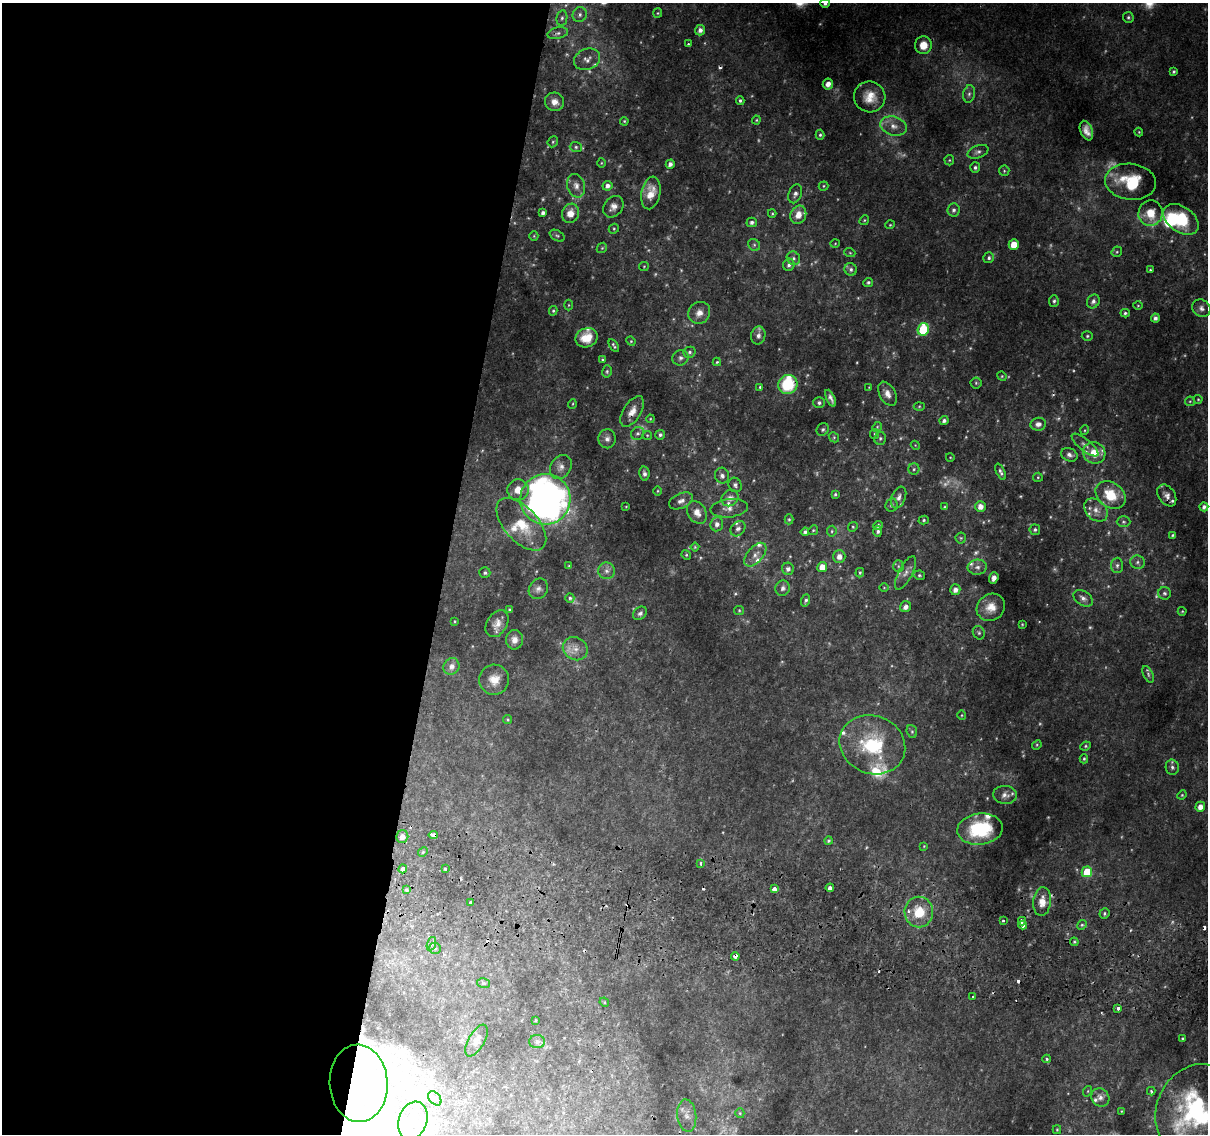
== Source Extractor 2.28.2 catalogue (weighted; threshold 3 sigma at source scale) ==
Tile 5 of 4 x 4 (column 1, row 2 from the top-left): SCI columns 6-1211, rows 2530-3661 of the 4844 x 5117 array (HDU 1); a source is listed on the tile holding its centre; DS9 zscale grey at full resolution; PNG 1210 x 1136 px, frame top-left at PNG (2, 3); each listed source drawn as its Kron ellipse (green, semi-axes under 4 px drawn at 4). Shown black and unused: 37% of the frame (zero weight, under 2 of 3 exposures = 2% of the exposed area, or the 3 px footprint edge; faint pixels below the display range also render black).
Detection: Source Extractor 2.28.2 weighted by HDU 2 'WHT'; one run over the whole footprint, this tile lists its part. Background 0.0172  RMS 0.004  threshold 0.0179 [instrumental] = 3 sigma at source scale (4.5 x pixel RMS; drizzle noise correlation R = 1.50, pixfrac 1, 0.0396/0.0396 arcsec/px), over >= 5 px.
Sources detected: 329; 40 too faint to see at this stretch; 9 inside a brighter object's white glare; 11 cosmic-ray / hot-pixel residue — neither listed nor drawn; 20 inside a brighter listed object's ellipse — not listed separately; the other 249 listed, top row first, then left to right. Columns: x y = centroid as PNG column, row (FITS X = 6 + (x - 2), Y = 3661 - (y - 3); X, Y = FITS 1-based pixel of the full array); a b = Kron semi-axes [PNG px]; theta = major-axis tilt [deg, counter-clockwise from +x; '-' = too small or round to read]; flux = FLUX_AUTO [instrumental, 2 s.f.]
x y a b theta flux
825 3 5 4 - 1.1
658 13 5 4 - 0.45
580 15 7 7 - 1.4
1128 17 5 5 - 0.8
562 18 8 5 80 0.98
700 30 5 5 - 1.7
558 33 10 5 14 1.4
688 44 3 3 - 0.43
923 45 9 8 - 5.6
587 59 13 10 22 2.5
1174 71 4 3 - 0.57
828 84 5 5 - 2.3
969 94 9 6 80 1.3
870 97 16 15 - 6.7
740 101 4 4 - 0.69
555 102 9 9 - 3.2
756 120 4 4 - 0.42
624 121 4 3 - 0.42
894 126 14 9 -17 3.6
1086 131 10 6 -69 2.9
1139 132 4 4 - 0.39
820 135 5 4 - 0.65
553 142 6 5 - 0.61
576 147 6 5 - 0.77
978 152 11 6 20 1.4
949 160 5 5 - 0.48
601 163 5 3 - 0.38
670 164 4 4 - 1.8
975 167 5 5 - 0.76
1004 171 5 5 - 0.58
1131 182 25 18 -7 17
576 186 12 8 -75 2.8
607 186 5 5 - 1.9
823 186 5 4 - 0.49
651 193 16 9 79 6.5
795 194 10 6 68 1.6
613 207 12 9 52 2.5
954 210 6 6 - 1.2
543 213 4 4 - 1.4
570 213 10 8 70 4.4
1150 213 13 12 - 7.4
772 214 4 4 - 0.43
798 215 9 7 66 4.6
1181 219 20 12 -35 18
864 220 5 4 - 0.5
752 222 5 4 - 1.1
890 225 5 4 - 0.44
614 229 5 4 - 0.56
534 236 5 4 - 0.45
557 236 8 5 -30 0.76
835 243 5 3 - 0.32
1014 244 5 5 - 6.1
754 245 6 5 - 0.73
602 248 6 4 44 0.54
1117 252 5 5 - 0.58
850 253 5 3 - 0.45
793 258 7 6 - 1.1
989 258 5 5 - 0.91
789 265 6 5 - 1.2
644 266 5 4 - 0.38
851 269 6 6 - 1.1
1150 270 3 3 - 0.47
868 282 5 4 - 0.73
1054 301 6 5 - 0.77
1093 301 7 6 - 1.7
569 305 5 3 - 0.4
1138 306 5 3 - 0.36
1201 308 10 8 -39 1.8
553 311 5 4 - 0.59
699 313 11 10 - 3.2
1125 313 4 4 - 0.69
1155 318 4 4 - 1.4
923 329 6 5 - 23
758 336 9 7 79 2.2
1087 336 5 4 - 0.62
586 338 11 9 20 6.3
631 341 5 4 - 0.46
614 345 7 3 -59 0.78
689 352 6 5 - 0.96
681 358 8 7 - 1.4
602 359 3 3 - 0.48
717 362 4 4 - 0.48
607 371 6 4 76 0.64
1002 376 5 4 - 0.45
976 383 5 5 - 0.63
788 384 10 9 - 20
760 387 4 3 - 0.5
869 387 3 3 - 0.27
887 394 13 8 -62 3
831 398 9 4 -66 1.5
1198 399 4 4 - 0.41
1190 401 5 4 - 0.5
819 403 6 5 - 1
572 404 5 3 - 0.35
919 406 5 3 - 0.43
632 412 17 9 58 3.9
650 419 4 3 - 0.34
944 421 4 4 - 1.3
1038 424 8 6 7 1.8
877 427 5 4 - 0.5
823 429 6 5 - 0.85
1085 430 5 3 - 0.41
638 433 7 6 - 1.1
875 434 5 4 - 0.51
647 435 5 4 - 0.43
660 435 5 4 - 1
834 437 5 4 - 0.57
880 438 6 6 - 0.89
607 439 9 8 - 1.9
915 445 4 3 - 0.33
1085 445 16 6 -39 2.1
1094 453 11 10 - 6.6
1069 455 9 6 -24 1.7
950 457 4 3 - 0.3
561 467 13 10 57 2.7
914 469 5 5 - 0.73
1001 472 9 4 -67 1.1
644 473 7 5 -82 1.3
722 476 8 7 - 1.8
1038 477 5 4 - 0.43
735 485 7 6 - 1.3
518 490 10 10 - 4.9
657 491 5 3 - 0.38
835 494 3 3 - 0.57
1111 495 16 12 -37 12
1167 495 12 8 -56 2.3
899 497 11 7 68 1.9
730 498 9 8 - 2.8
545 499 25 25 - 290
681 501 12 7 24 2.3
891 505 7 6 - 1.1
626 506 3 2 - 0.3
980 506 5 5 - 3
944 507 4 4 - 0.41
1204 507 4 4 - 1.5
729 508 19 9 6 3.5
1096 510 13 9 -44 3.4
697 512 12 9 -58 3.7
789 519 5 4 - 0.57
924 520 5 4 - 0.61
1123 522 7 5 -1 0.81
521 524 32 17 -48 13
717 524 7 6 - 2.1
878 525 5 4 - 1.1
853 527 5 4 - 0.51
738 529 8 6 50 1.5
813 530 5 4 - 0.55
1035 530 5 5 - 0.79
832 531 5 5 - 0.58
878 531 5 4 - 1
805 532 4 3 - 1
1172 535 4 3 - 0.51
961 538 5 5 - 0.61
695 547 4 4 - 0.46
686 555 5 4 - 0.49
755 555 14 7 49 2.8
839 557 6 6 - 2.6
1137 562 7 6 - 1.2
1117 565 8 6 88 1.2
569 566 4 4 - 0.43
898 566 6 5 - 0.72
822 567 5 4 - 5.9
977 567 9 7 5 2
788 569 6 6 - 1.5
607 571 8 8 - 2
485 573 5 5 - 0.83
860 573 4 3 - 0.55
906 573 18 7 62 2.5
919 575 6 4 -12 0.63
994 578 6 4 70 1.7
783 588 8 7 - 1.6
884 588 4 3 - 0.3
538 589 11 9 56 1.9
955 590 5 5 - 2.2
1165 593 6 6 - 0.94
570 598 5 4 - 0.78
1083 598 11 7 -34 1.8
806 600 6 4 69 0.95
906 607 5 5 - 1.9
991 607 15 13 36 5.5
509 610 3 3 - 0.45
739 610 5 4 - 0.48
1182 611 4 4 - 0.42
640 613 7 6 - 1.2
455 621 4 3 - 0.38
497 624 14 10 58 3.4
1022 624 3 3 - 0.37
979 633 7 5 -60 0.81
515 640 10 8 86 2.9
575 649 13 11 -31 3.9
451 666 8 8 - 2.7
1148 674 9 4 -65 0.94
494 680 15 15 - 5.9
962 715 5 3 - 0.38
507 719 4 4 - 0.51
912 731 6 5 - 0.73
872 745 33 29 -22 32
1037 745 5 4 - 0.45
1085 746 5 4 - 0.57
1084 759 4 4 - 0.54
1172 767 8 6 -80 1.2
1005 795 12 9 -5 2.4
1182 795 5 4 - 0.45
1200 807 5 4 - 3.3
980 829 23 15 6 25
433 835 5 3 - 4.3
402 837 6 6 - 2.6
829 841 4 4 - 0.6
924 846 4 3 - 0.35
423 852 5 4 - 0.58
701 863 3 3 - 4.2
403 869 4 4 - 2.9
445 869 3 3 - 1.1
1087 872 5 5 - 13
830 888 4 3 - 3.6
774 889 4 4 - 4.3
406 890 4 3 - 0.57
470 902 3 3 - 1.2
1042 902 14 9 84 4.5
919 912 15 14 - 10
1104 913 5 5 - 0.84
1003 920 3 2 - 0.48
1022 921 4 3 - 1.9
1023 925 4 3 - 2.6
1082 925 5 4 - 0.61
1074 942 4 4 - 0.52
431 944 7 4 71 0.81
435 948 6 5 - 0.72
735 956 4 3 - 2.2
483 983 6 5 - 0.65
973 997 3 3 - 2.3
604 1002 5 4 - 0.44
1118 1009 3 3 - 4.9
535 1020 3 3 - 0.43
1182 1038 3 3 - 0.46
477 1041 17 8 60 2.3
537 1042 7 6 - 1.3
1047 1059 4 3 - 0.66
359 1083 39 29 -87 29
1088 1091 5 3 - 0.41
1151 1091 4 4 - 0.51
1100 1097 10 8 -45 2
435 1098 8 5 -50 0.93
1121 1111 4 2 - 0.31
1197 1111 48 40 65 56
740 1113 5 4 - 0.45
687 1115 16 9 -85 3.2
413 1121 19 14 72 5.3
1057 1130 4 4 - 0.45
Overlapping masked pixels (flux is a lower limit): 7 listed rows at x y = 788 384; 632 412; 433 835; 403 869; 774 889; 735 956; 359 1083
Isophote crosses this tile's border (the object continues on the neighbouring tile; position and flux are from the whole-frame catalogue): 2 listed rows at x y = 825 3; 1197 1111